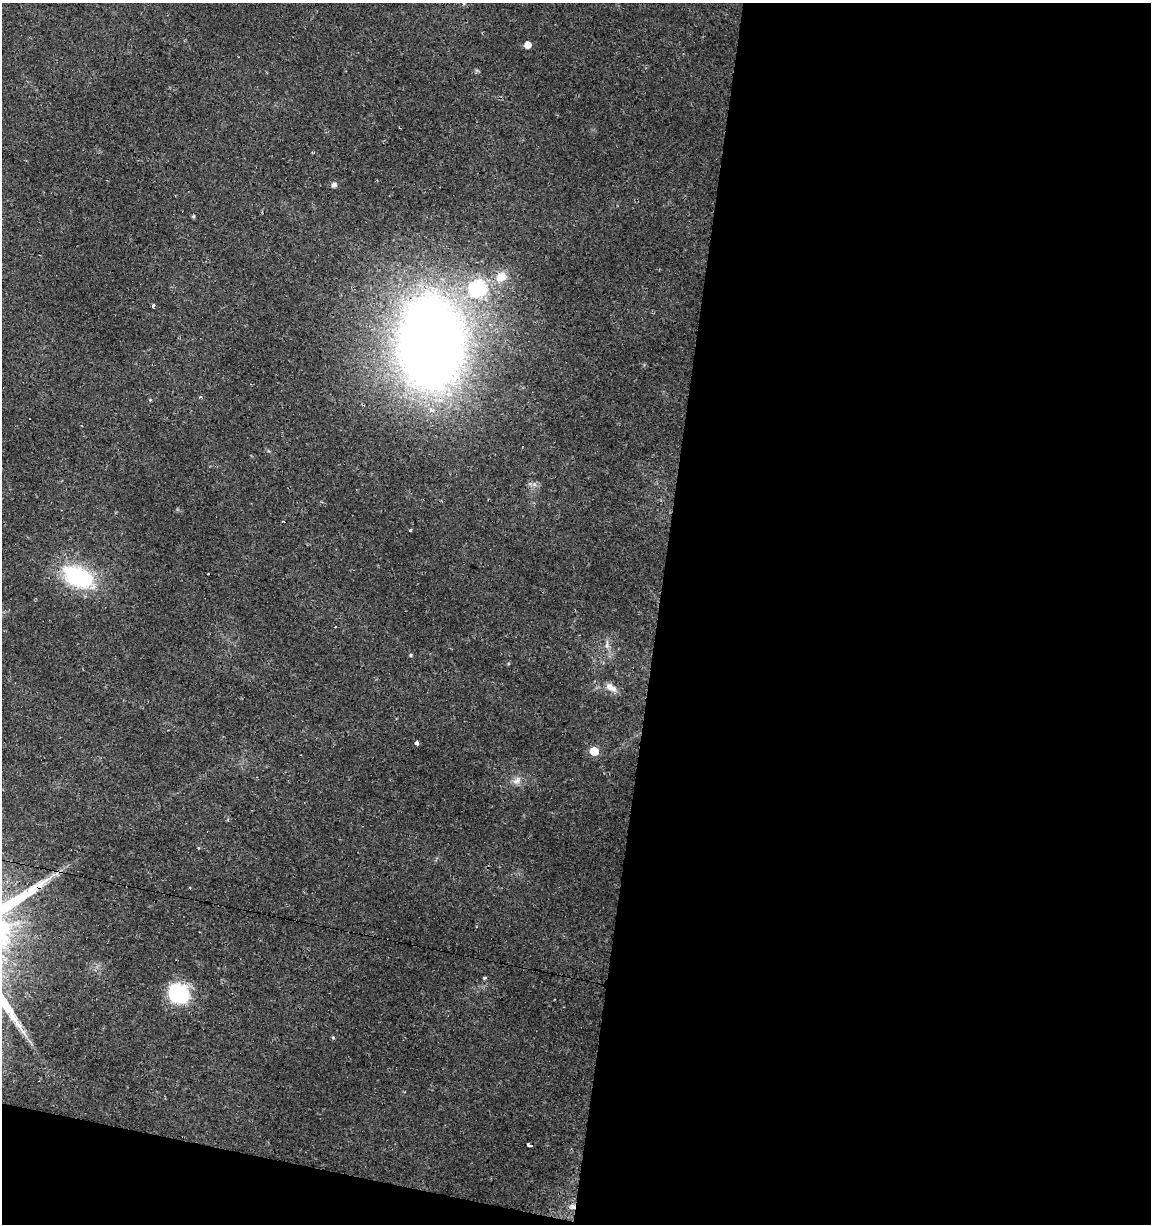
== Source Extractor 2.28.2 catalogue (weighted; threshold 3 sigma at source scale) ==
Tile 16 of 4 x 4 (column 4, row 4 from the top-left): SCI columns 3735-4883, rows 1-1222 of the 5107 x 4898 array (HDU 1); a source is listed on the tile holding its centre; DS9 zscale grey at full resolution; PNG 1153 x 1226 px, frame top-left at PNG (2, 3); no overlay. Shown black and unused: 45% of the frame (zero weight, under 2 of 3 exposures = <1% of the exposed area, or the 3 px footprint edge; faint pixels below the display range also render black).
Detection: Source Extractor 2.28.2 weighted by HDU 2 'WHT'; one run over the whole footprint, this tile lists its part. Background 0.0135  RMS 0.0032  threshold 0.0142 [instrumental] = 3 sigma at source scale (4.5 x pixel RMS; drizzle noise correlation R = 1.50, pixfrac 1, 0.0396/0.0396 arcsec/px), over >= 5 px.
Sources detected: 27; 3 cosmic-ray / hot-pixel residue — not listed; the other 24 listed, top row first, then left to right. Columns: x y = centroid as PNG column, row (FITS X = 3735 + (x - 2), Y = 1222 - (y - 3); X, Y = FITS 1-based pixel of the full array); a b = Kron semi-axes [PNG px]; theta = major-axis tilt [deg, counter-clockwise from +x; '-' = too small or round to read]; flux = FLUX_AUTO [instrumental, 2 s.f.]
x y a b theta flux
527 45 5 5 - 3.4
334 185 5 5 - 1.3
193 216 5 4 - 0.4
501 277 16 13 42 5.3
478 288 8 7 - 76
153 306 3 3 - 6.5
431 343 51 32 -89 690
200 397 4 3 - 0.37
150 400 4 4 - 0.28
431 410 7 6 - 1.4
410 530 3 2 - 0.52
208 574 3 2 - 0.31
78 577 37 22 -24 29
607 645 11 5 -84 1.4
411 655 5 3 - 0.35
611 687 17 8 -24 2.9
417 743 4 4 - 1.4
594 751 6 5 - 8.9
517 780 12 8 36 2
484 978 4 3 - 0.54
178 993 18 15 -40 27
333 1038 3 3 - 1.1
530 1145 5 3 - 4.1
573 1206 6 4 -32 1.4
Overlapping masked pixels (flux is a lower limit): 1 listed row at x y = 573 1206